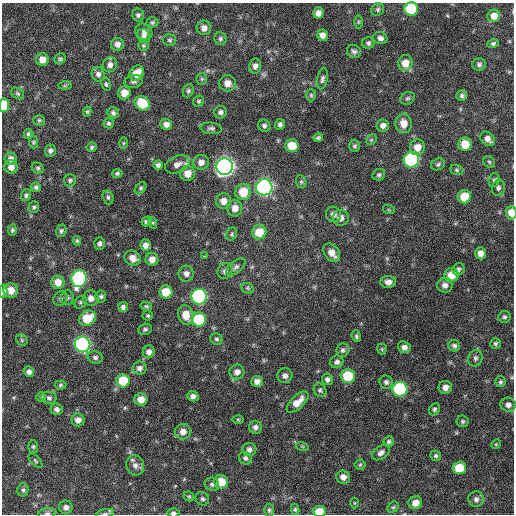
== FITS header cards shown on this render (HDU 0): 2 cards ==
NAXIS1  =                  512 / Axis length
NAXIS2  =                  512 / Axis length

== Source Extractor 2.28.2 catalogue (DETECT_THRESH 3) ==
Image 512 x 512 px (HDU 0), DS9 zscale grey, 1 PNG px = 1 image px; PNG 516 x 516 px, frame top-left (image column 1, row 512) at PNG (2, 3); each listed source drawn as its Kron ellipse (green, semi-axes under 4 px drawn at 4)
Background 596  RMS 18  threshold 53.4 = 3 sigma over >= 5 px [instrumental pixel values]
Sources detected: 207; all 207 listed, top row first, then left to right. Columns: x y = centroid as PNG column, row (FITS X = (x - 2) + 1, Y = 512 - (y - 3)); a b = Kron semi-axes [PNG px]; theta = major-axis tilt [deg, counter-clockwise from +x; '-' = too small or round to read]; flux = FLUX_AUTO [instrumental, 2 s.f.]
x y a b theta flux
378 9 7 6 - 2400
411 9 7 7 - 58000
318 13 5 5 - 6900
138 15 6 6 - 2900
494 16 6 6 - 11000
152 22 6 5 - 2000
358 22 6 4 89 1600
204 28 7 7 - 6700
144 32 9 7 -36 5400
323 35 5 5 - 8300
144 36 7 6 - 3600
380 38 7 6 - 4200
220 39 6 6 - 2600
170 40 6 6 - 2300
368 43 6 6 - 2800
493 43 5 4 - 2400
117 44 6 6 - 5700
143 46 5 5 - 1800
354 51 7 6 - 3200
42 59 6 6 - 9200
60 59 6 5 - 2100
405 63 8 7 - 14000
479 64 7 6 - 2700
110 65 7 7 - 5500
255 66 7 6 - 4800
137 73 8 6 52 16000
98 74 7 6 - 4500
202 79 6 5 - 2000
322 79 11 5 78 3500
134 81 9 6 8 3400
227 83 8 8 - 8900
106 84 7 4 -80 2200
65 86 6 4 0 1700
188 91 6 5 - 2400
18 93 7 5 -36 2000
124 93 6 6 - 12000
311 95 6 5 - 1800
462 96 5 5 - 3000
408 98 7 6 - 2300
199 101 6 5 - 2000
142 103 8 7 - 31000
4 105 7 5 85 41000
87 112 5 4 - 1700
220 112 6 6 - 3300
113 113 6 5 - 3000
39 120 6 5 - 2000
108 123 5 5 - 2300
166 124 6 5 - 6200
280 124 5 5 - 3300
404 124 9 8 - 14000
383 125 6 6 - 5000
264 126 6 6 - 3000
211 128 11 5 -5 3300
28 134 5 4 - 1800
318 138 5 4 - 2100
488 139 8 6 -42 6500
371 140 6 4 46 1800
33 142 6 4 90 1700
123 143 5 3 - 1300
465 144 7 6 - 20000
292 146 7 6 - 20000
354 146 6 5 - 2600
92 147 5 5 - 2200
417 147 8 7 - 12000
50 151 6 5 - 3400
11 159 6 6 - 5700
411 160 8 7 - 190000
201 162 8 7 - 6600
489 162 6 5 - 2200
177 164 13 8 25 8200
438 164 7 5 30 2400
158 165 5 4 - 3300
11 167 7 6 - 7600
225 167 8 8 - 720000
38 168 6 5 - 2100
457 170 7 5 -18 2200
117 173 5 4 - 2400
188 173 7 7 - 13000
379 175 6 5 - 2500
70 180 6 6 - 2600
494 180 7 5 75 2500
301 182 6 5 - 1900
36 187 5 4 - 2400
264 187 8 8 - 410000
141 188 6 4 42 2100
498 188 8 6 78 3400
243 192 8 7 - 28000
26 195 6 5 - 2600
108 197 7 5 -73 2500
464 197 7 6 - 26000
223 201 7 7 - 9400
34 207 6 5 - 2100
235 208 8 7 - 9500
389 210 6 3 -18 1400
511 213 7 5 -85 13000
333 214 8 7 - 5700
341 218 8 8 - 5700
147 221 5 4 - 3500
153 223 6 4 -72 1600
12 230 6 4 80 2100
61 231 6 5 - 2600
259 232 7 7 - 24000
232 234 7 5 61 1900
77 241 5 3 - 1600
99 243 6 5 - 3600
145 245 6 5 - 6200
332 253 10 7 -53 11000
481 253 6 5 - 8100
204 256 3 2 - 5300
133 258 8 7 - 9600
152 259 6 6 - 8000
236 267 11 6 39 4100
459 269 6 6 - 2900
225 271 8 7 - 4500
186 274 8 7 - 5400
451 275 7 7 - 17000
79 278 8 7 - 190000
58 282 6 6 - 12000
388 282 8 6 1 5900
445 285 7 7 - 5600
248 288 6 5 - 1900
11 290 7 7 - 15000
3 291 6 4 89 5400
166 292 6 6 - 25000
101 296 6 5 - 2400
199 297 8 7 - 260000
67 298 7 6 - 2900
91 298 8 7 - 7700
60 299 7 6 - 2900
80 302 7 5 54 2200
146 306 6 4 -14 1800
123 307 5 5 - 3500
148 315 5 5 - 1900
186 315 10 7 -75 16000
504 317 6 6 - 2700
87 318 9 7 32 34000
199 320 7 7 - 59000
145 329 7 5 17 2600
356 336 6 4 -70 2200
216 339 6 5 - 2400
22 340 6 5 - 1800
495 343 5 5 - 2300
83 344 8 7 - 350000
454 346 6 5 - 3000
404 347 6 5 - 5300
382 349 5 5 - 1400
342 350 7 6 - 3000
149 352 6 6 - 5200
95 357 7 6 - 3400
475 358 8 7 - 3600
337 362 7 6 - 4400
139 368 7 6 - 4700
29 372 5 5 - 4600
237 372 7 7 - 6400
285 376 7 7 - 5500
348 376 7 7 - 42000
327 379 6 5 - 3900
123 381 6 6 - 32000
257 381 6 5 - 6500
386 382 7 6 - 3500
500 382 5 5 - 2300
60 385 6 4 4 1800
445 387 7 6 - 6600
400 389 7 7 - 120000
320 390 7 6 - 2600
193 396 5 5 - 4700
41 397 5 5 - 1700
49 398 7 6 - 3100
141 399 6 6 - 12000
298 402 14 6 44 13000
508 405 8 7 - 5200
57 409 6 5 - 4100
434 409 6 5 - 2500
78 420 6 6 - 6600
238 420 6 4 0 1500
462 421 6 5 - 2400
255 427 6 6 - 4200
183 432 8 7 - 7700
389 442 5 5 - 2400
496 444 5 4 - 1300
302 446 6 4 -19 1300
33 447 6 5 - 1900
249 449 7 6 - 4500
381 453 10 6 35 4600
436 456 5 5 - 2100
245 458 7 6 - 3000
35 461 9 4 -49 1800
135 465 10 8 -70 6300
360 465 5 5 - 1800
459 468 6 6 - 32000
343 477 7 6 - 7300
221 482 7 6 - 21000
212 484 7 6 - 3300
23 490 7 5 75 2600
189 496 5 4 - 1600
202 499 7 6 - 2500
476 499 8 7 - 4600
354 503 5 3 - 1200
415 503 7 6 - 9600
66 507 7 6 - 5300
393 507 6 5 - 1600
295 509 5 4 - 1900
269 510 6 5 - 2600
319 511 6 5 - 19000
47 513 9 5 10 3100
173 513 6 4 2 3100
105 514 9 4 11 2200
At the frame edge (FLAGS 8, measured only in part): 9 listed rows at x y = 494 16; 4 105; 511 213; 3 291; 500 382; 319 511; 47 513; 173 513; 105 514